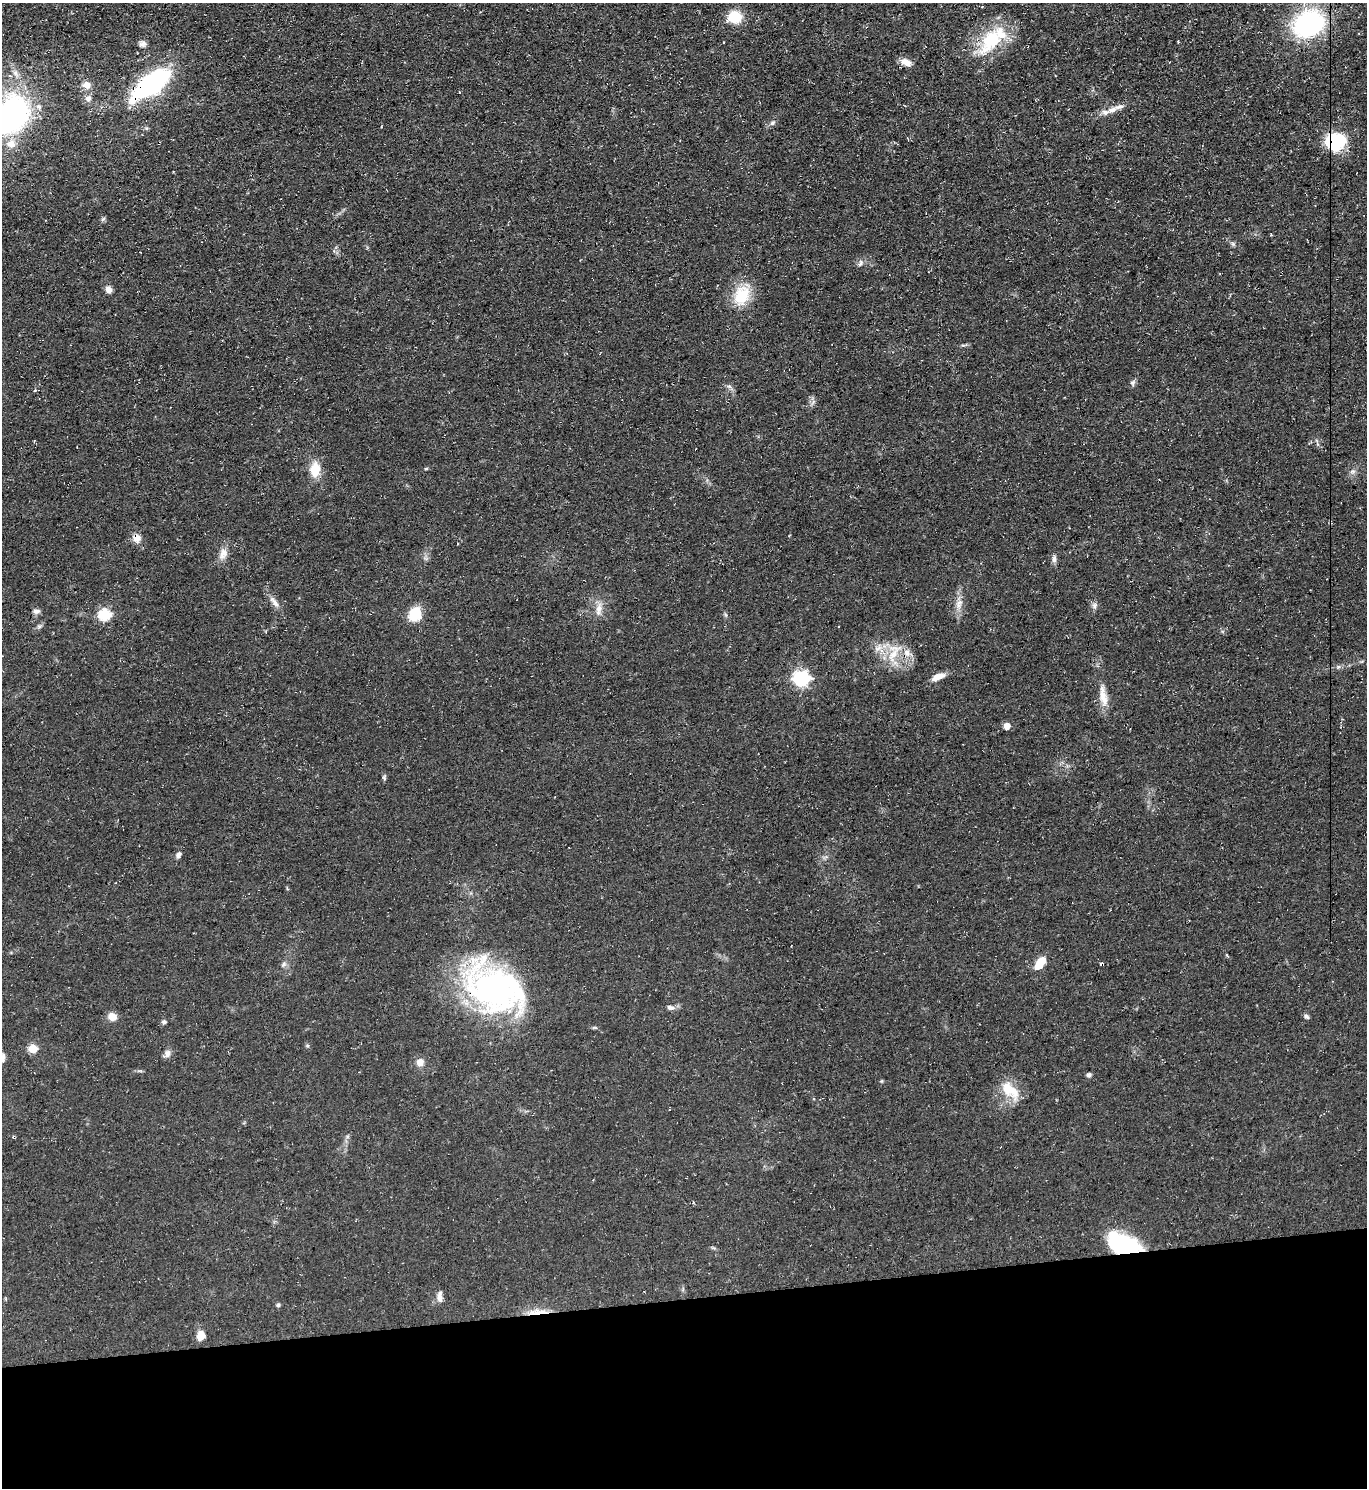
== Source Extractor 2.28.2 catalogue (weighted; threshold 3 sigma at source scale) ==
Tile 8 of 3 x 3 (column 2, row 3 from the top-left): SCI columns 1491-2855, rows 1-1486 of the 4443 x 4458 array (HDU 1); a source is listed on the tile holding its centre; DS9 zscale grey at full resolution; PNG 1369 x 1490 px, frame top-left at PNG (2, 3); no overlay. Shown black and unused: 13% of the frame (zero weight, under 3 of 4 exposures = <1% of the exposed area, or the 3 px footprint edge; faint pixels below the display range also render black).
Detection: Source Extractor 2.28.2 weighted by HDU 2 'WHT'; one run over the whole footprint, this tile lists its part. Background 0.0606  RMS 0.0071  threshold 0.0321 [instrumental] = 3 sigma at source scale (4.5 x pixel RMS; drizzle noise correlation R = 1.50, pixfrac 1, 0.05/0.05 arcsec/px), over >= 5 px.
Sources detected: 71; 2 inside a brighter object's white glare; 1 cosmic-ray / hot-pixel residue — not listed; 4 inside a brighter listed object's ellipse — not listed separately; the other 64 listed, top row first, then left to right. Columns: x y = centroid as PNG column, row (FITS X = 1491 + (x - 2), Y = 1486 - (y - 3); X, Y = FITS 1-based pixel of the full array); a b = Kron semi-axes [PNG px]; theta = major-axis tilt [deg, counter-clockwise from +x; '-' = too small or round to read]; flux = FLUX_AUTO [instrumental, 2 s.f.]
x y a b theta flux
735 17 12 11 - 20
1309 24 29 23 26 110
991 40 46 22 54 41
143 44 9 7 -6 2.6
906 62 15 8 -23 5.6
151 84 41 16 37 120
86 85 10 9 - 4.9
88 98 8 8 - 3.2
39 107 8 7 - 2.8
1112 110 17 8 24 6.7
10 116 31 24 47 200
773 123 7 5 28 1.7
1340 142 23 15 -75 26
11 144 13 11 16 8.1
103 219 7 4 44 1.2
1233 244 6 6 - 1.3
860 263 10 6 64 2.2
109 290 7 6 - 4.5
742 295 29 20 66 23
1133 382 8 7 - 1.8
729 386 7 4 -19 1.5
35 390 4 3 - 0.62
315 469 16 11 86 15
426 469 5 3 - 0.76
1353 471 8 4 18 1.4
136 538 9 8 - 6.2
224 553 14 9 -88 5.4
1054 559 11 6 86 2.5
274 602 18 6 -53 4.7
958 606 10 8 38 3.7
1094 606 8 7 - 2.4
599 609 21 7 79 6.1
36 611 10 6 5 2.3
415 614 14 11 66 19
105 615 6 6 - 72
39 626 6 6 - 1.5
878 648 12 7 39 4.6
894 653 30 15 71 18
938 677 18 7 22 6.1
801 678 7 6 - 190
1103 696 31 9 -80 10
1007 726 5 5 - 8.1
384 778 8 4 -68 1.3
178 855 8 6 63 2.6
1040 963 14 8 53 14
1102 963 3 3 - 15
284 964 8 5 50 1.9
494 989 67 44 -31 210
670 1008 10 6 -13 2.6
1306 1016 7 5 -33 1.6
112 1017 9 8 - 6.9
164 1022 7 5 6 1.6
307 1046 5 3 - 0.87
33 1048 5 5 - 27
167 1053 11 7 82 3.3
3 1057 11 5 87 2.8
420 1062 9 8 - 5
1089 1075 6 5 - 1.7
1010 1090 30 16 -42 17
1126 1248 37 20 -24 64
440 1298 10 7 -71 3.9
278 1305 5 5 - 1.1
536 1313 24 9 -4 11
201 1335 10 8 79 7.1
Overlapping masked pixels (flux is a lower limit): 6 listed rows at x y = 151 84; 136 538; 1102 963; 494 989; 1126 1248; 536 1313
Isophote crosses this tile's border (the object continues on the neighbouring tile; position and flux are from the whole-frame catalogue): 3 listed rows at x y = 1309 24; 10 116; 3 1057